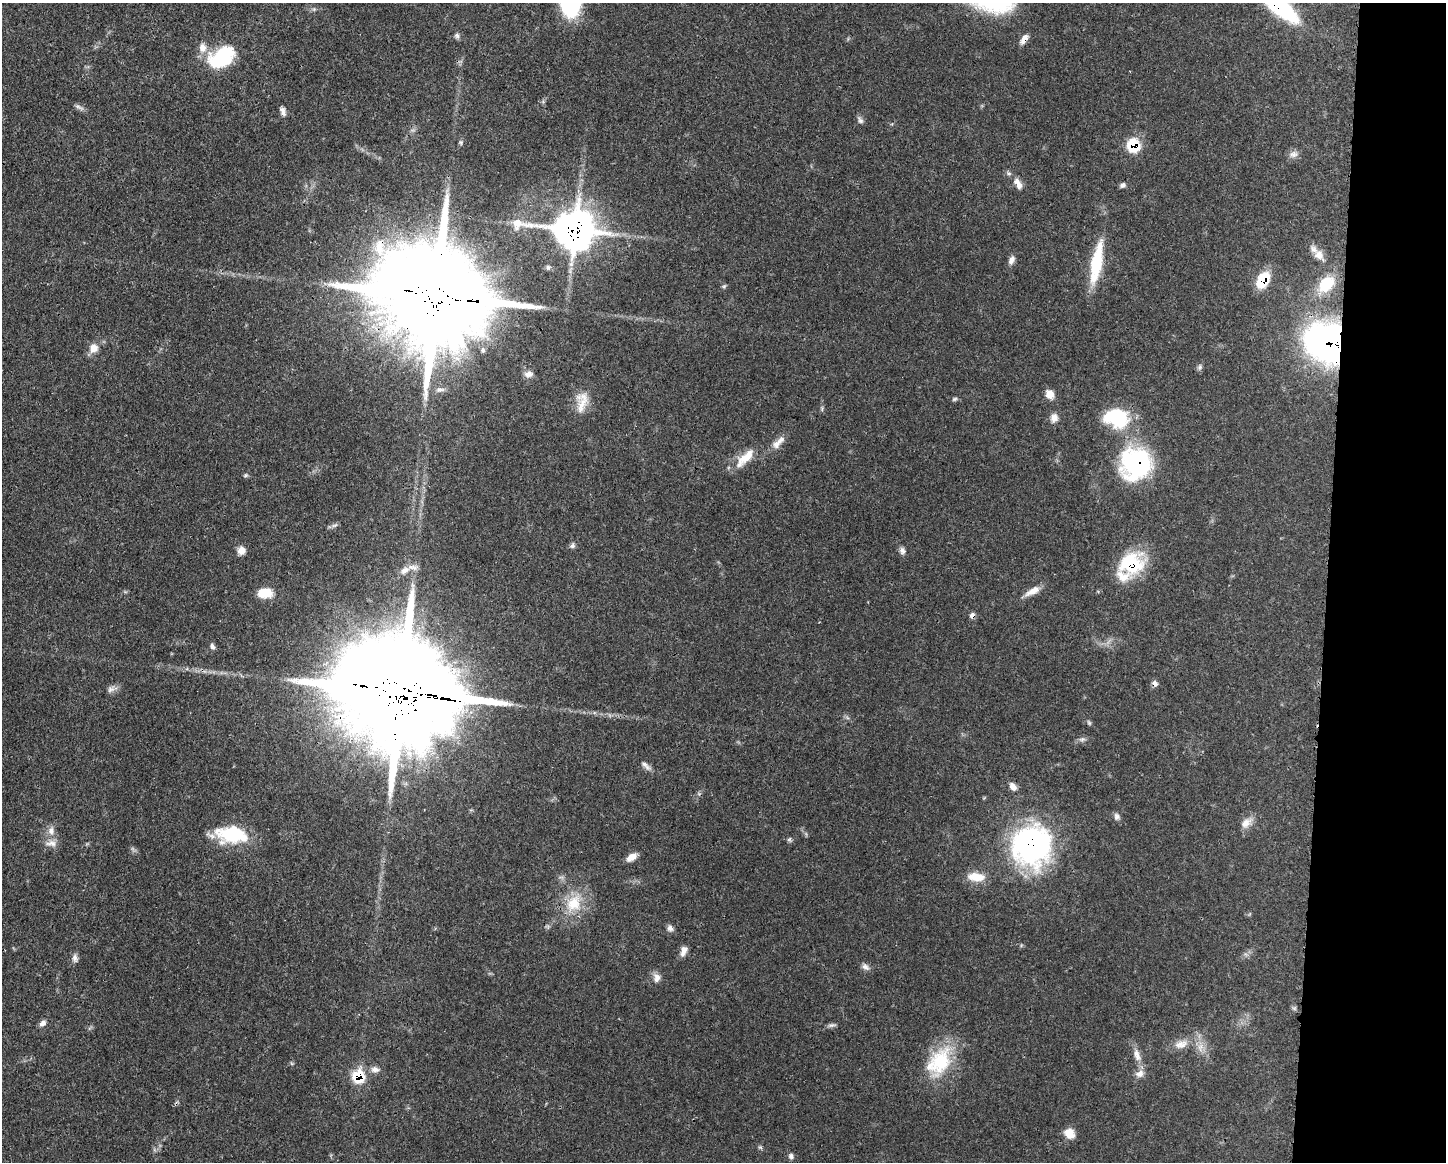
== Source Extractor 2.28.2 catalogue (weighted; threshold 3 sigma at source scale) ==
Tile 9 of 3 x 4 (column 3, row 3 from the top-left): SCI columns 3007-4450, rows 1161-2320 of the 4678 x 4645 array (HDU 1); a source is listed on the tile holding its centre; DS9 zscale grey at full resolution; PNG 1448 x 1164 px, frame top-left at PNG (2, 3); no overlay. Shown black and unused: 8% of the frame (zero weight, under 3 of 4 exposures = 1% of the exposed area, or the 3 px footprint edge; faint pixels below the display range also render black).
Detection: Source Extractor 2.28.2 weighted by HDU 2 'WHT'; one run over the whole footprint, this tile lists its part. Background 0.0581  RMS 0.0033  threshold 0.015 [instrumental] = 3 sigma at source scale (4.5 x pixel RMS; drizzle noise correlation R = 1.50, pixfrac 1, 0.05/0.05 arcsec/px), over >= 5 px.
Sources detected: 84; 1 inside a brighter object's white glare — not listed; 4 inside a brighter listed object's ellipse — not listed separately; the other 79 listed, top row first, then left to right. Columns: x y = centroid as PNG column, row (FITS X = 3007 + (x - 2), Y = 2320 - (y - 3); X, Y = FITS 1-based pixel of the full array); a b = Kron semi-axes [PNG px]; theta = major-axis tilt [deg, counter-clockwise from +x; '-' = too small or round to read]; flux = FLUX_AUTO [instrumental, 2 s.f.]
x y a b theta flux
1279 5 45 14 -40 39
314 9 6 5 - 0.6
457 36 7 7 - 0.91
1024 39 12 6 57 2.5
222 57 34 22 31 20
79 107 16 4 -29 1.1
283 111 12 6 -68 1.4
860 120 11 6 -60 1.1
461 143 6 4 -72 0.52
1134 145 9 8 - 16
1293 154 12 9 14 1.8
1018 184 18 9 -59 3
1122 185 7 6 - 0.94
575 230 18 14 -7 680
1319 255 17 11 -53 3.8
1011 260 11 7 69 1.7
1096 262 51 12 80 16
548 267 7 6 - 0.78
1263 280 16 10 62 13
1326 284 23 16 47 11
724 286 6 5 - 0.56
436 296 40 25 -12 11000
1328 342 34 29 -30 140
94 348 11 10 - 3.3
1200 367 10 5 83 0.81
528 374 12 8 10 1.8
440 389 12 7 2 1.5
1050 394 10 8 -63 3.3
954 399 7 5 17 0.59
582 402 31 15 82 6.4
1054 418 13 10 78 2.2
1116 418 28 21 -13 22
776 444 11 10 - 2.3
745 458 31 11 45 6.6
1136 464 32 30 50 49
245 475 6 5 - 0.55
334 525 11 4 11 0.8
572 546 8 6 27 0.91
241 550 10 10 - 2.2
902 551 9 7 -71 1.3
1131 564 29 24 17 21
405 570 15 9 33 2.6
1033 591 22 8 28 3.4
265 593 15 10 3 6.6
972 615 7 6 - 1.3
212 646 8 5 -66 1
1155 683 8 6 -59 1.2
111 689 10 7 22 1.5
400 692 43 27 -11 13000
1089 723 7 4 -54 0.6
1082 739 8 6 42 0.97
646 766 17 6 -41 1.6
1013 786 11 7 -51 2.1
1117 816 9 7 -66 1.2
1246 823 17 10 39 3.1
51 831 13 9 -82 2.5
232 835 36 20 -5 20
51 843 16 9 0 2.5
1032 845 46 44 71 73
632 857 13 7 32 2.9
976 877 22 11 -5 5.9
574 903 27 20 61 11
670 928 9 7 -78 1.4
683 951 13 7 68 2.3
75 958 12 7 -77 1.4
865 967 12 7 -42 1.4
657 978 13 9 -84 2.2
1294 1008 6 5 - 0.6
43 1023 10 7 33 1.4
831 1025 11 5 12 0.94
1181 1044 21 12 18 4.4
1200 1047 14 8 89 2.9
1137 1055 20 9 -71 3.2
940 1062 44 26 70 21
375 1069 12 8 -1 1.9
1139 1074 12 9 18 2.3
359 1076 10 9 - 13
1069 1133 11 9 -48 4.3
791 1156 8 6 -87 0.94
Overlapping masked pixels (flux is a lower limit): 14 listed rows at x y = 1279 5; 1024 39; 1134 145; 575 230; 1263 280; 436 296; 1328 342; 1136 464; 1131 564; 972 615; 1155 683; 400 692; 1032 845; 359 1076
Isophote crosses this tile's border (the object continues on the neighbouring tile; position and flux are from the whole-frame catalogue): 1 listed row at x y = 1279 5